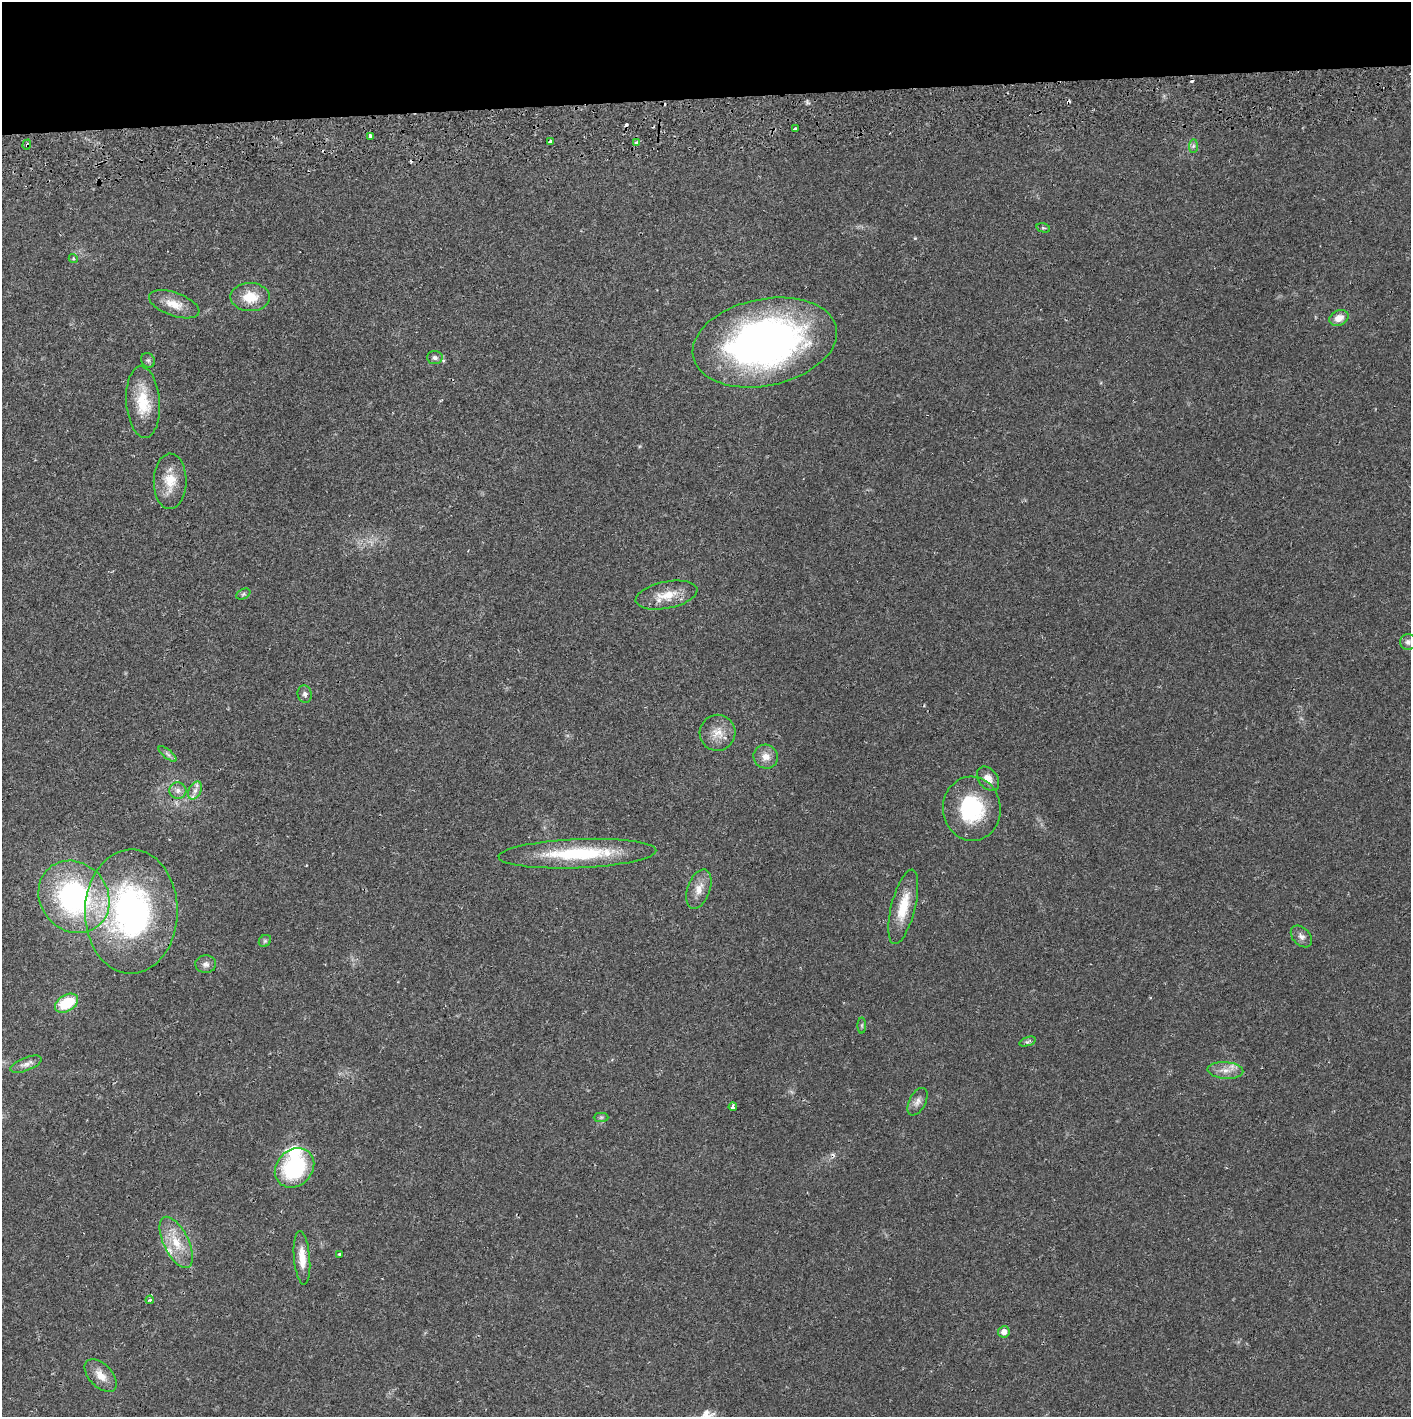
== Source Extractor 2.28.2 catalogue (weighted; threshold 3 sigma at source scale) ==
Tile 2 of 3 x 3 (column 2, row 1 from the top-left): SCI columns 1412-2820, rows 2886-4300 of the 4235 x 4358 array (HDU 1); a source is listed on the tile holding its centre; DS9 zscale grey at full resolution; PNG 1413 x 1419 px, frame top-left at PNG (2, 2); each listed source drawn as its Kron ellipse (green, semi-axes under 4 px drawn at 4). Shown black and unused: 7% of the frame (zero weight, under 2 of 3 exposures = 3% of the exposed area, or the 3 px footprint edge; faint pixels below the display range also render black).
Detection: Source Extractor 2.28.2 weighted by HDU 2 'WHT'; one run over the whole footprint, this tile lists its part. Background 0.0215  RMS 0.0035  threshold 0.0157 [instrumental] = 3 sigma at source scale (4.5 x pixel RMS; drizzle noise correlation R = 1.50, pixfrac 1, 0.05/0.05 arcsec/px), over >= 5 px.
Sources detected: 60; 8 cosmic-ray / hot-pixel residue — neither listed nor drawn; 2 inside a brighter listed object's ellipse — not listed separately; the other 50 listed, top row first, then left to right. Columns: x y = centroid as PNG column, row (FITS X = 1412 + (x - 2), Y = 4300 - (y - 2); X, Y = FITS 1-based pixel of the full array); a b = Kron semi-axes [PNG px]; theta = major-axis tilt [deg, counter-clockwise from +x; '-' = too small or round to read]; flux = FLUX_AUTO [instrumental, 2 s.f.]
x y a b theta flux
795 128 3 2 - 0.48
370 136 4 4 - 2.3
550 142 4 3 - 2.1
636 142 3 3 - 1.1
27 145 5 4 - 0.48
1193 146 7 4 88 0.73
1043 228 7 4 -14 0.5
73 258 5 4 - 0.43
250 297 20 14 -1 7.7
174 304 26 11 -19 5.2
1339 318 10 7 24 3.2
765 342 73 43 12 160
435 358 8 6 -3 1.1
148 360 8 6 -53 0.77
143 402 36 17 -86 11
170 481 28 16 89 7.8
243 594 7 5 26 0.67
667 595 31 13 11 7.3
1408 642 8 8 - 1.2
305 694 9 7 -76 1.2
718 733 18 18 - 5
168 754 11 3 -40 0.85
766 757 12 11 - 3.2
988 779 13 9 -52 2.9
178 790 8 8 - 1.7
195 791 9 6 63 1.8
972 809 32 29 -86 25
577 854 79 14 2 27
699 889 20 11 70 4.1
74 897 38 33 -49 67
903 907 38 12 76 9.6
131 911 62 46 90 92
1301 936 12 8 -46 1.7
265 941 6 5 - 0.66
206 964 10 9 - 1.6
67 1003 12 8 30 12
862 1025 8 4 90 0.56
1027 1042 8 3 19 0.64
26 1064 16 6 21 2
1225 1070 18 8 -4 3.4
917 1102 15 8 63 2.1
733 1107 4 3 - 2.4
601 1117 7 4 1 0.68
294 1168 21 18 45 33
176 1242 28 12 -64 8.3
339 1254 4 3 - 0.47
302 1258 27 8 -85 5.2
150 1300 4 3 - 0.49
1004 1332 6 5 - 2.3
101 1376 20 11 -46 4.2
Overlapping masked pixels (flux is a lower limit): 2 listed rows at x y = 550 142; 27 145